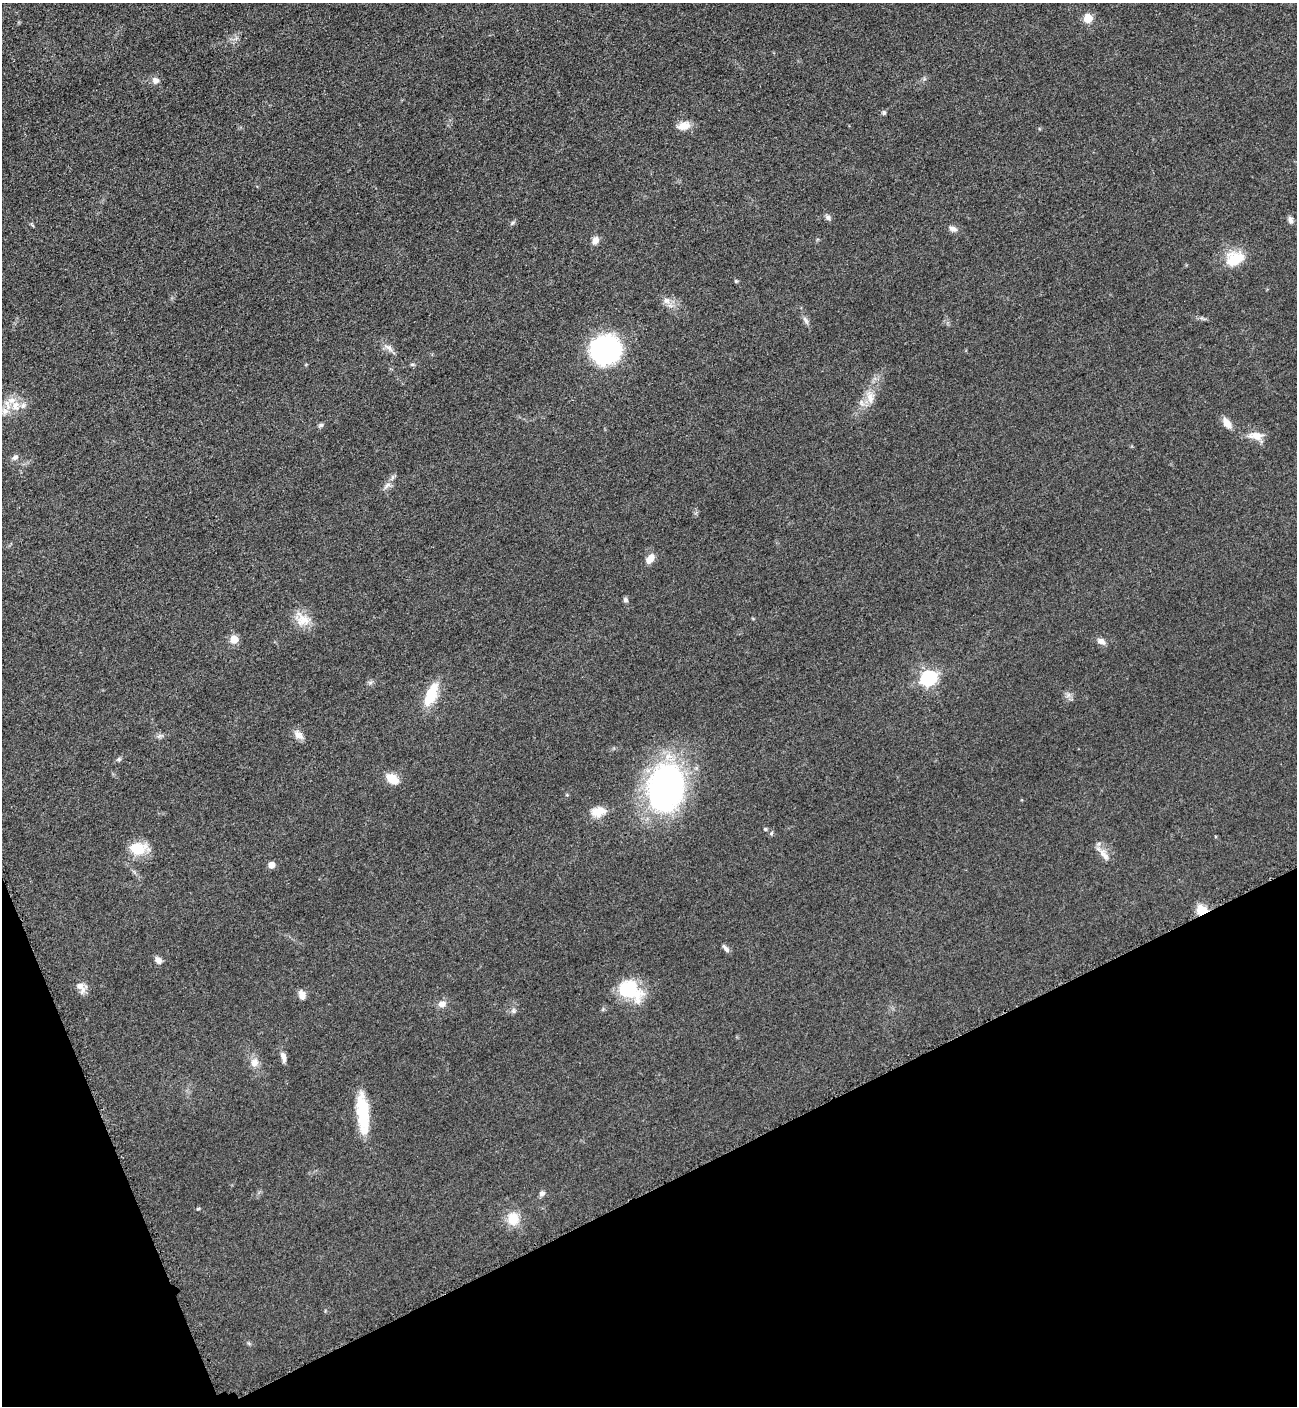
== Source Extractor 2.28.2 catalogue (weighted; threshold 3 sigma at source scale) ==
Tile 14 of 4 x 4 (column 2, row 4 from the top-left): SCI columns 1592-2886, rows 66-1469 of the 5664 x 5700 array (HDU 1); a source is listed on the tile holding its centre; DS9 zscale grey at full resolution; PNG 1299 x 1408 px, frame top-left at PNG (2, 3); no overlay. Shown black and unused: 19% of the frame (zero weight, under 3 of 5 exposures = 4% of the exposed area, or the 3 px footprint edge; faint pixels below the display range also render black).
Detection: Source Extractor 2.28.2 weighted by HDU 2 'WHT'; one run over the whole footprint, this tile lists its part. Background 0.0508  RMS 0.006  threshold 0.027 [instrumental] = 3 sigma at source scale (4.5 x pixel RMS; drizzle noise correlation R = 1.50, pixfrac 1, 0.05/0.05 arcsec/px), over >= 5 px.
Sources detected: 60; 5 inside a brighter listed object's ellipse — not listed separately; the other 55 listed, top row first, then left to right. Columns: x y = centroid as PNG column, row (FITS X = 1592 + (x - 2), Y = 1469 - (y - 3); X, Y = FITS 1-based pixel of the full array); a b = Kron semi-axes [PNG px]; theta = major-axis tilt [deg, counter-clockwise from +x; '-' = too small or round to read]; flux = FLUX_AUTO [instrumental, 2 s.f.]
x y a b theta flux
1088 18 5 5 - 25
155 81 8 7 - 3.2
884 113 6 6 - 1.2
683 126 16 9 13 6.5
828 217 8 6 -72 1.7
1290 220 9 6 -67 2.2
513 223 7 5 41 1.2
953 229 11 7 -21 2.8
595 240 9 7 56 3.7
1233 260 21 17 61 16
736 281 6 5 - 0.73
666 300 9 9 - 3.4
805 320 13 5 -58 2.2
388 347 16 7 -35 3.5
606 349 24 22 6 110
412 364 6 4 1 0.84
870 397 20 11 -82 7.2
15 406 15 12 73 8.6
1227 423 14 8 -53 5.1
321 425 6 5 - 1.3
1256 436 22 10 -5 6.6
15 457 9 7 31 2.1
387 486 14 5 41 2.8
650 558 12 8 55 5.3
625 600 7 6 - 1.3
302 619 24 17 -31 10
234 639 5 5 - 16
1101 641 10 7 -24 3.1
928 678 7 6 - 150
431 695 30 12 67 18
1068 695 7 5 89 1.8
298 735 15 9 -44 4
160 736 11 4 5 1.6
119 759 7 6 - 1.2
392 779 17 10 -35 8.3
666 787 51 37 77 170
598 812 19 12 10 9.2
765 829 5 4 - 0.78
138 848 20 13 1 15
1103 854 25 8 -49 5.2
271 865 5 5 - 8.9
1202 910 10 8 -35 13
726 948 11 5 -50 2.2
158 960 9 7 -53 3
80 987 17 9 -55 4.7
630 990 28 19 -31 32
302 995 9 7 -78 4.7
442 1004 10 8 14 3.6
513 1011 8 6 -89 1.5
283 1057 15 6 -76 3.3
254 1063 11 10 - 4.7
363 1113 46 13 -85 28
542 1194 7 6 - 2.2
198 1209 6 4 2 0.66
513 1219 15 13 -88 12
Overlapping masked pixels (flux is a lower limit): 1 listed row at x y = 1202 910